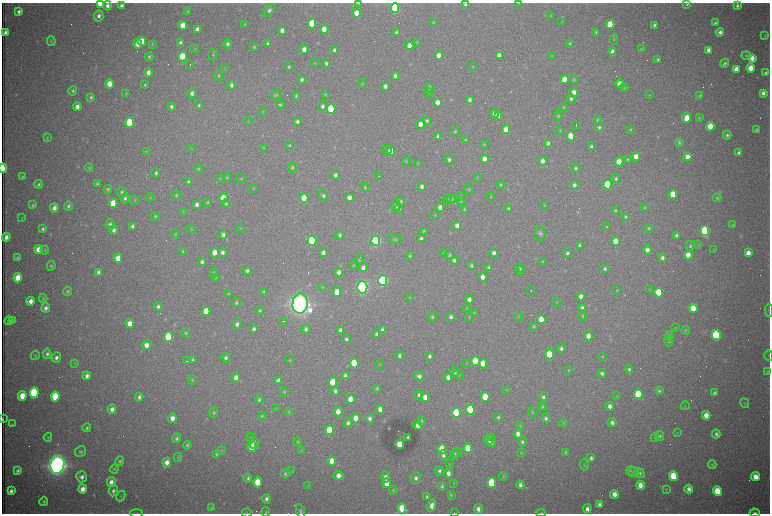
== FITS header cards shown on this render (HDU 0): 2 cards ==
NAXIS1  =                 1536 /fastest changing axis
NAXIS2  =                 1023 /next to fastest changing axis

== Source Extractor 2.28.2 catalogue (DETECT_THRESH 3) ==
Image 1536 x 1023 px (HDU 0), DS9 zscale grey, zoomed out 1/2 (1 PNG px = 2 x 2 image px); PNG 772 x 516 px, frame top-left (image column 1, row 1022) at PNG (2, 3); each listed source drawn as its Kron ellipse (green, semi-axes under 4 px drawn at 4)
Background 2740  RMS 32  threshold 96.4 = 3 sigma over >= 5 px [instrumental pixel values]
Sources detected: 640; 99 cannot appear on this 1/2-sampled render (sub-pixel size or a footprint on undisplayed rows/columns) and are neither listed nor drawn; of the other 541, the 500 brightest by FLUX_AUTO listed and drawn (41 fainter detections omitted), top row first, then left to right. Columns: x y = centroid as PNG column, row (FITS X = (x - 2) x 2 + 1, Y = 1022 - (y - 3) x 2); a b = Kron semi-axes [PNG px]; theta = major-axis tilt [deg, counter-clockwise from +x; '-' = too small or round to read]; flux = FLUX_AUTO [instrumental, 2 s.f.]
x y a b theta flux
100 3 4 3 - 2.0e+05
358 3 4 3 - 6.7e+03
518 3 4 3 - 4.3e+03
465 4 3 3 - 1.5e+04
687 4 4 3 - 9.2e+03
107 6 5 4 - 2.8e+04
121 6 4 3 - 2.5e+04
737 6 4 4 - 1.4e+04
395 8 5 4 - 1.2e+06
269 10 7 4 48 1.8e+04
19 11 4 3 - 2.2e+04
188 11 4 3 - 7.3e+03
357 13 4 4 - 8.5e+04
99 16 5 4 - 2.5e+04
551 16 3 2 - 4.9e+03
562 21 3 3 - 4.1e+03
312 23 5 4 - 2.9e+05
433 23 4 3 - 5.4e+03
715 23 3 3 - 1.2e+04
245 24 3 3 - 6.0e+03
610 24 4 4 - 2.1e+05
183 25 4 4 - 1.1e+05
654 25 3 3 - 1.4e+04
197 29 4 3 - 3.4e+04
324 29 4 3 - 6.8e+04
282 30 4 4 - 3.6e+04
396 32 4 3 - 1.1e+04
596 32 3 3 - 8.5e+03
720 32 4 4 - 2.4e+04
5 33 4 3 - 3.8e+04
765 36 4 3 - 7.1e+03
614 39 5 3 - 6.9e+03
51 41 5 3 - 6.8e+03
142 41 4 4 - 1.3e+05
417 42 3 3 - 4.9e+03
181 43 4 4 - 4.1e+04
570 43 3 3 - 8.2e+03
138 44 4 4 - 7.7e+04
152 44 3 2 - 4.4e+03
228 44 4 4 - 1.9e+04
268 44 4 3 - 2.4e+04
409 46 4 3 - 5.5e+04
254 47 4 3 - 7.5e+03
195 48 4 3 - 5.2e+03
304 49 4 3 - 5.0e+04
641 49 4 3 - 7.0e+03
335 50 4 3 - 2.8e+04
709 50 4 3 - 3.9e+04
612 52 4 3 - 4.8e+04
213 55 6 3 88 9.5e+03
439 55 4 4 - 5.2e+04
746 55 4 4 - 7.2e+03
499 56 4 3 - 4.4e+04
552 56 4 3 - 4.6e+03
149 57 4 4 - 1.0e+04
182 57 5 4 - 3.1e+05
752 58 4 4 - 5.9e+04
658 60 4 3 - 1.2e+04
315 63 4 2 - 4.8e+03
326 63 4 4 - 1.6e+04
724 63 5 3 - 1.2e+04
190 65 2 1 - 2.0e+05
289 67 3 2 - 9.6e+03
473 67 4 3 - 5.5e+03
751 68 4 4 - 9.7e+04
225 69 4 2 - 4.1e+03
736 69 4 4 - 5.9e+04
148 73 4 3 - 4.2e+04
765 73 3 3 - 1.3e+04
218 76 5 4 - 9.4e+03
395 76 4 3 - 2.6e+04
302 80 4 3 - 1.8e+04
564 80 4 4 - 1.1e+05
574 80 4 3 - 6.7e+03
619 83 4 3 - 6.7e+04
109 84 4 4 - 1.1e+05
362 84 4 2 - 4.6e+03
145 85 4 3 - 8.7e+03
231 85 4 4 - 1.8e+04
385 86 4 3 - 2.5e+04
429 88 5 4 - 2.1e+04
624 88 4 3 - 6.4e+03
73 91 4 3 - 1.1e+04
429 92 4 3 - 6.0e+03
574 92 4 4 - 5.8e+04
126 93 3 3 - 5.7e+03
192 93 5 4 - 2.8e+04
763 93 4 3 - 3.0e+04
325 94 4 3 - 5.0e+03
277 95 5 5 - 1.1e+04
649 95 3 3 - 5.5e+03
296 96 5 4 - 1.0e+04
699 96 4 4 - 8.0e+03
91 97 4 3 - 1.2e+04
571 99 4 4 - 1.5e+04
470 100 4 3 - 2.3e+04
438 102 4 3 - 5.0e+04
199 105 4 4 - 1.2e+04
280 105 4 4 - 8.3e+03
171 106 3 3 - 1.5e+04
322 106 5 4 - 2.2e+04
77 107 4 3 - 4.3e+04
564 107 4 3 - 6.6e+03
331 109 5 4 - 6.1e+05
263 112 5 2 - 4.2e+03
494 114 4 4 - 3.5e+04
498 116 4 3 - 3.1e+04
558 116 4 3 - 7.3e+03
687 118 5 4 - 9.5e+04
699 118 4 3 - 6.4e+03
597 120 4 3 - 7.4e+03
248 121 4 3 - 4.8e+03
427 121 4 4 - 1.3e+04
297 122 4 3 - 1.8e+04
130 123 5 4 - 6.3e+05
421 124 4 4 - 6.5e+04
576 125 3 1 - 9.3e+03
710 126 4 4 - 1.6e+05
599 127 5 4 - 1.6e+04
506 130 4 4 - 1.5e+05
630 130 3 3 - 7.0e+03
756 130 3 3 - 9.5e+03
455 131 4 4 - 9.2e+03
560 131 4 3 - 4.6e+03
727 135 4 4 - 1.5e+04
438 136 4 3 - 2.0e+04
571 136 4 4 - 2.3e+05
47 138 4 3 - 7.2e+03
465 140 4 3 - 8.2e+03
548 143 4 3 - 2.2e+04
679 143 4 3 - 1.0e+04
484 144 4 3 - 5.5e+03
290 146 4 3 - 1.2e+04
591 146 4 3 - 1.5e+04
263 147 4 3 - 6.2e+03
192 149 4 3 - 4.7e+03
387 150 5 4 - 1.3e+04
146 151 4 3 - 4.8e+03
391 151 4 4 - 6.4e+04
739 153 4 3 - 1.7e+04
636 157 4 4 - 1.0e+05
688 157 4 4 - 5.4e+04
484 159 4 4 - 5.4e+04
628 159 3 3 - 7.4e+03
449 160 5 4 - 2.0e+04
406 161 5 3 - 6.6e+03
542 161 4 4 - 4.1e+04
619 162 4 4 - 1.5e+05
418 163 4 3 - 5.0e+03
292 167 5 4 - 1.1e+04
3 168 5 2 - 3.0e+05
89 168 4 4 - 7.1e+03
576 168 4 4 - 1.4e+04
198 169 4 3 - 7.3e+03
156 173 4 3 - 1.4e+04
335 175 4 4 - 2.3e+04
379 176 2 1 - 6.0e+03
22 177 3 3 - 7.8e+03
227 177 4 4 - 8.6e+03
477 177 4 3 - 4.7e+03
220 178 4 4 - 5.7e+03
241 179 4 4 - 7.8e+03
616 179 4 4 - 1.2e+04
188 182 3 3 - 1.4e+04
38 184 4 3 - 1.1e+04
97 184 4 3 - 1.1e+04
500 185 4 3 - 7.8e+03
574 185 4 4 - 2.4e+04
607 185 4 4 - 3.1e+05
422 186 4 3 - 2.4e+04
365 187 4 4 - 8.6e+03
253 188 4 3 - 4.4e+03
108 189 4 4 - 9.5e+03
469 190 4 3 - 7.0e+03
122 192 5 4 - 1.4e+04
673 194 4 4 - 1.9e+05
176 195 4 4 - 8.9e+03
323 196 5 4 - 1.8e+04
461 197 4 3 - 9.0e+03
491 197 4 3 - 6.2e+03
125 198 5 4 - 1.7e+04
150 198 4 3 - 5.9e+03
224 198 5 4 - 2.6e+05
304 198 4 4 - 1.3e+05
349 198 4 3 - 4.7e+04
717 198 4 4 - 9.8e+03
447 199 5 3 - 6.4e+03
452 199 4 3 - 7.1e+03
135 200 4 3 - 6.2e+03
401 201 4 4 - 1.1e+04
461 201 4 4 - 7.9e+03
208 202 4 3 - 7.0e+03
113 203 5 4 - 2.6e+05
197 204 4 3 - 2.6e+04
226 204 4 4 - 1.1e+04
33 205 3 3 - 7.8e+03
544 205 3 3 - 5.9e+03
68 206 5 4 - 1.4e+04
396 206 5 5 - 2.5e+04
440 207 4 4 - 4.0e+04
54 208 4 4 - 3.9e+04
645 208 4 3 - 6.7e+03
399 209 4 4 - 1.2e+04
509 209 4 3 - 1.4e+04
465 210 3 3 - 8.0e+03
615 210 4 3 - 9.5e+03
183 211 4 3 - 4.0e+03
435 215 4 3 - 4.6e+03
155 216 4 4 - 9.7e+03
626 217 3 3 - 9.6e+03
22 218 4 3 - 4.6e+03
110 225 5 4 - 2.2e+04
733 225 4 3 - 9.2e+03
457 226 4 3 - 4.0e+04
133 227 4 3 - 3.1e+04
607 227 3 3 - 7.9e+03
240 228 4 3 - 3.9e+03
649 228 4 4 - 9.7e+03
43 229 4 3 - 1.3e+04
191 229 4 3 - 5.3e+03
114 230 5 4 - 2.4e+04
424 231 4 4 - 6.8e+03
705 231 5 4 - 1.4e+06
540 233 7 5 -76 1.8e+04
175 234 4 4 - 6.8e+03
223 235 4 4 - 2.4e+04
340 235 4 3 - 1.6e+04
677 236 4 3 - 2.6e+04
6 237 4 3 - 3.9e+04
395 239 7 4 -19 1.2e+04
421 239 4 3 - 2.3e+04
312 241 5 4 - 8.2e+05
376 241 5 4 - 1.8e+06
616 241 4 4 - 1.1e+05
580 245 4 3 - 1.6e+04
698 245 4 3 - 4.9e+03
690 246 5 4 - 1.2e+04
38 249 4 4 - 8.6e+04
45 250 4 3 - 5.0e+03
647 250 4 4 - 3.7e+04
714 250 3 3 - 4.3e+03
183 251 4 3 - 7.4e+03
222 252 5 4 - 2.5e+04
215 253 4 4 - 1.2e+05
323 253 4 3 - 3.3e+04
444 253 4 3 - 7.4e+03
494 253 4 4 - 3.0e+04
567 253 4 3 - 1.6e+04
748 253 4 4 - 6.2e+04
449 255 4 4 - 9.6e+03
688 255 4 4 - 9.3e+04
410 256 3 3 - 8.2e+03
17 258 4 3 - 8.5e+03
118 258 4 4 - 8.4e+04
662 258 4 3 - 2.1e+04
359 260 5 4 - 7.3e+03
454 260 4 3 - 1.5e+04
202 262 4 3 - 1.7e+04
543 262 4 3 - 4.9e+03
354 265 5 3 - 5.1e+03
51 266 4 4 - 8.9e+03
471 266 4 4 - 1.2e+04
489 267 4 3 - 1.5e+04
363 268 4 4 - 3.9e+04
520 268 4 1 - 5.0e+03
605 269 4 3 - 1.3e+04
247 271 4 4 - 1.7e+04
520 271 5 4 - 1.3e+04
98 272 4 3 - 1.9e+04
339 272 4 3 - 4.8e+04
213 273 5 4 - 9.8e+03
483 277 4 4 - 4.5e+04
18 278 4 4 - 1.3e+05
215 278 4 3 - 5.5e+03
383 280 5 4 - 1.9e+06
323 287 4 4 - 6.2e+03
362 287 6 5 - 3.6e+06
531 290 2 1 - 4.2e+03
617 290 4 3 - 4.7e+03
650 290 4 3 - 5.2e+03
67 291 5 4 - 1.0e+04
263 292 4 3 - 1.1e+04
337 292 5 4 - 8.2e+04
659 293 5 4 - 4.3e+05
228 294 4 3 - 8.3e+03
581 296 4 3 - 4.3e+04
43 298 4 3 - 7.3e+03
410 298 4 3 - 5.7e+03
469 300 4 3 - 3.6e+04
31 301 4 3 - 4.2e+04
557 302 4 2 - 4.0e+03
236 303 5 4 - 1.1e+04
300 304 10 7 86 1.0e+07
158 306 4 4 - 1.6e+04
46 308 5 4 - 2.6e+04
467 308 4 3 - 4.7e+03
582 308 4 3 - 1.7e+04
693 308 4 4 - 1.6e+05
260 310 4 3 - 1.0e+04
769 310 6 2 90 6.0e+03
206 311 4 4 - 1.4e+05
474 313 3 3 - 5.6e+03
582 316 4 3 - 6.9e+03
432 317 4 4 - 1.0e+04
451 317 4 3 - 2.3e+04
469 317 4 3 - 5.1e+03
518 317 4 3 - 5.5e+03
541 319 4 4 - 1.4e+05
9 321 4 3 - 2.3e+04
12 321 3 3 - 6.7e+03
283 321 2 1 - 8.0e+03
130 324 4 4 - 8.0e+04
237 324 5 4 - 2.5e+04
534 326 4 3 - 7.6e+03
675 328 4 3 - 4.4e+03
254 329 4 3 - 1.7e+04
306 329 5 4 - 2.1e+04
340 330 4 3 - 2.4e+04
383 330 4 3 - 3.1e+04
686 330 4 3 - 7.4e+03
186 333 4 4 - 8.2e+03
377 334 4 3 - 2.8e+04
716 335 5 4 - 1.0e+06
588 336 5 4 - 5.1e+04
669 336 4 4 - 1.6e+04
169 337 5 4 - 5.9e+05
346 339 4 3 - 1.4e+04
669 341 5 3 - 6.6e+03
146 345 4 4 - 5.4e+04
561 348 4 3 - 1.8e+04
47 354 5 4 - 1.6e+04
550 354 5 4 - 3.8e+05
35 355 5 3 - 7.0e+03
399 356 4 3 - 2.2e+04
430 356 4 3 - 1.6e+04
602 356 4 3 - 5.9e+03
769 356 5 2 - 4.6e+03
56 358 5 4 - 2.3e+04
226 358 4 4 - 1.8e+04
192 360 3 3 - 1.2e+04
290 360 5 3 - 6.8e+03
187 361 2 1 - 4.1e+03
475 361 5 4 - 2.9e+05
354 363 5 4 - 3.5e+05
466 363 3 3 - 4.4e+03
75 364 4 3 - 4.0e+03
380 364 4 3 - 5.2e+03
483 364 4 4 - 1.7e+05
629 369 4 3 - 1.2e+04
568 370 4 3 - 7.3e+03
768 371 4 3 - 6.4e+03
455 372 5 4 - 2.7e+04
602 373 4 4 - 1.6e+04
458 375 5 3 - 7.1e+03
87 376 4 3 - 3.0e+04
345 376 4 3 - 2.3e+04
419 376 5 4 - 2.4e+04
236 377 5 4 - 4.1e+04
448 377 4 3 - 3.9e+04
192 380 5 3 - 7.7e+03
278 380 4 3 - 2.8e+04
333 382 5 4 - 3.2e+05
377 388 4 3 - 8.8e+03
507 390 3 3 - 4.6e+03
335 391 5 4 - 1.7e+04
659 391 4 3 - 1.1e+04
284 392 5 3 - 8.8e+03
34 393 5 4 - 1.0e+06
714 393 4 3 - 1.4e+04
638 394 5 4 - 3.1e+05
419 395 4 4 - 1.5e+04
22 396 5 4 - 1.4e+05
617 396 4 2 - 4.6e+03
55 397 5 4 - 3.6e+05
139 397 4 4 - 2.1e+04
425 397 4 3 - 6.5e+04
485 397 5 4 - 2.0e+05
543 397 4 3 - 1.6e+04
350 399 4 4 - 8.2e+04
259 400 4 4 - 1.2e+04
745 403 5 3 - 6.7e+03
610 406 4 3 - 3.6e+04
685 406 4 2 - 4.0e+03
543 407 4 3 - 7.7e+03
276 408 3 3 - 4.0e+03
112 409 4 4 - 3.2e+04
380 409 4 4 - 5.0e+04
470 410 5 4 - 8.3e+05
289 412 4 3 - 7.1e+03
338 412 5 4 - 6.9e+04
532 412 5 3 - 7.0e+03
214 413 5 4 - 9.0e+03
456 413 5 4 - 4.8e+05
706 415 4 4 - 8.7e+04
262 416 4 4 - 8.2e+03
498 417 4 3 - 1.1e+04
172 418 5 4 - 5.6e+04
356 418 4 4 - 7.4e+04
370 418 4 3 - 2.5e+04
546 418 5 4 - 1.6e+04
3 419 3 1 - 7.7e+03
421 421 4 3 - 9.8e+03
612 422 4 4 - 2.5e+04
348 423 4 3 - 2.2e+04
563 423 4 3 - 5.2e+03
12 424 2 1 - 8.3e+03
418 425 4 3 - 4.8e+04
520 425 4 4 - 7.3e+03
87 428 4 3 - 1.2e+04
329 430 5 4 - 2.9e+05
677 433 4 3 - 5.0e+03
518 434 4 4 - 4.1e+04
716 434 4 4 - 1.6e+04
660 436 5 4 - 1.2e+04
48 437 4 3 - 7.1e+03
408 437 3 3 - 1.2e+04
491 437 2 1 - 1.4e+05
177 438 5 4 - 1.4e+04
250 438 5 3 - 6.6e+03
655 438 4 4 - 1.0e+04
489 439 5 4 - 5.1e+04
298 442 4 3 - 7.4e+03
522 442 5 4 - 1.2e+04
254 443 6 4 -90 2.8e+04
491 443 4 3 - 3.6e+04
187 445 4 3 - 1.2e+04
400 445 4 4 - 1.7e+05
252 447 5 4 - 1.2e+05
468 448 5 4 - 2.6e+05
442 449 5 4 - 2.1e+05
221 450 4 3 - 4.7e+03
301 450 4 3 - 4.7e+03
80 451 6 4 29 1.3e+04
458 452 4 4 - 8.1e+03
565 452 4 3 - 9.1e+03
522 453 4 3 - 5.6e+03
216 454 4 3 - 9.6e+03
443 455 5 4 - 1.7e+04
455 455 5 4 - 2.0e+04
178 458 4 4 - 6.6e+03
591 458 4 3 - 1.6e+04
120 461 5 4 - 1.3e+04
332 461 4 4 - 8.8e+04
167 463 5 4 - 4.6e+04
449 464 4 3 - 4.4e+03
57 465 9 7 79 8.2e+06
584 465 6 4 -75 9.3e+03
712 465 4 4 - 7.6e+03
114 469 4 4 - 7.9e+03
17 471 4 3 - 1.5e+04
292 471 4 2 - 4.0e+03
439 471 5 4 - 1.7e+04
630 471 4 4 - 7.6e+03
634 472 5 5 - 1.4e+04
448 473 5 4 - 3.9e+04
640 473 5 4 - 1.1e+04
285 474 4 4 - 1.1e+04
339 476 5 4 - 5.0e+04
673 476 5 4 - 2.8e+05
82 477 5 5 - 2.9e+04
386 477 5 4 - 3.2e+04
503 477 4 3 - 4.6e+03
755 477 4 4 - 9.2e+04
248 478 4 3 - 1.4e+04
416 478 6 5 - 2.4e+04
111 482 5 4 - 3.6e+04
258 482 5 4 - 2.3e+05
387 483 5 4 - 1.6e+05
454 483 4 2 - 4.0e+03
492 483 5 4 - 5.8e+05
308 485 3 3 - 4.1e+03
520 485 4 3 - 2.6e+04
640 485 4 3 - 8.1e+04
442 486 4 3 - 1.1e+04
83 489 4 4 - 4.9e+04
666 489 4 4 - 5.9e+03
689 489 4 3 - 3.0e+04
393 490 4 3 - 6.9e+03
11 491 4 3 - 2.1e+04
113 491 6 4 81 1.9e+04
717 491 5 4 - 2.3e+05
614 494 4 3 - 5.8e+04
451 495 4 3 - 8.2e+03
121 496 5 3 - 6.3e+03
427 497 4 3 - 1.6e+04
266 499 5 4 - 2.2e+04
44 501 5 3 - 1.1e+04
600 505 4 3 - 3.2e+04
432 506 6 3 73 4.9e+04
211 508 4 3 - 6.8e+03
402 508 5 4 - 2.4e+05
478 509 5 4 - 3.5e+04
587 509 4 3 - 3.1e+04
300 511 7 4 -74 1.5e+04
266 512 5 3 - 7.5e+03
137 513 6 2 0 5.7e+03
247 513 5 3 - 6.0e+03
454 513 2 1 - 6.9e+03
541 513 4 3 - 8.4e+03
755 513 5 3 - 1.4e+04
At the frame edge (FLAGS 8, measured only in part): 13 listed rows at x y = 100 3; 358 3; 518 3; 465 4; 395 8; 3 168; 3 419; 300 511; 137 513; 247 513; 454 513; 541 513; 755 513
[41 fainter detections neither listed nor drawn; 99 sub-pixel or undisplayed-footprint detections neither listed nor drawn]